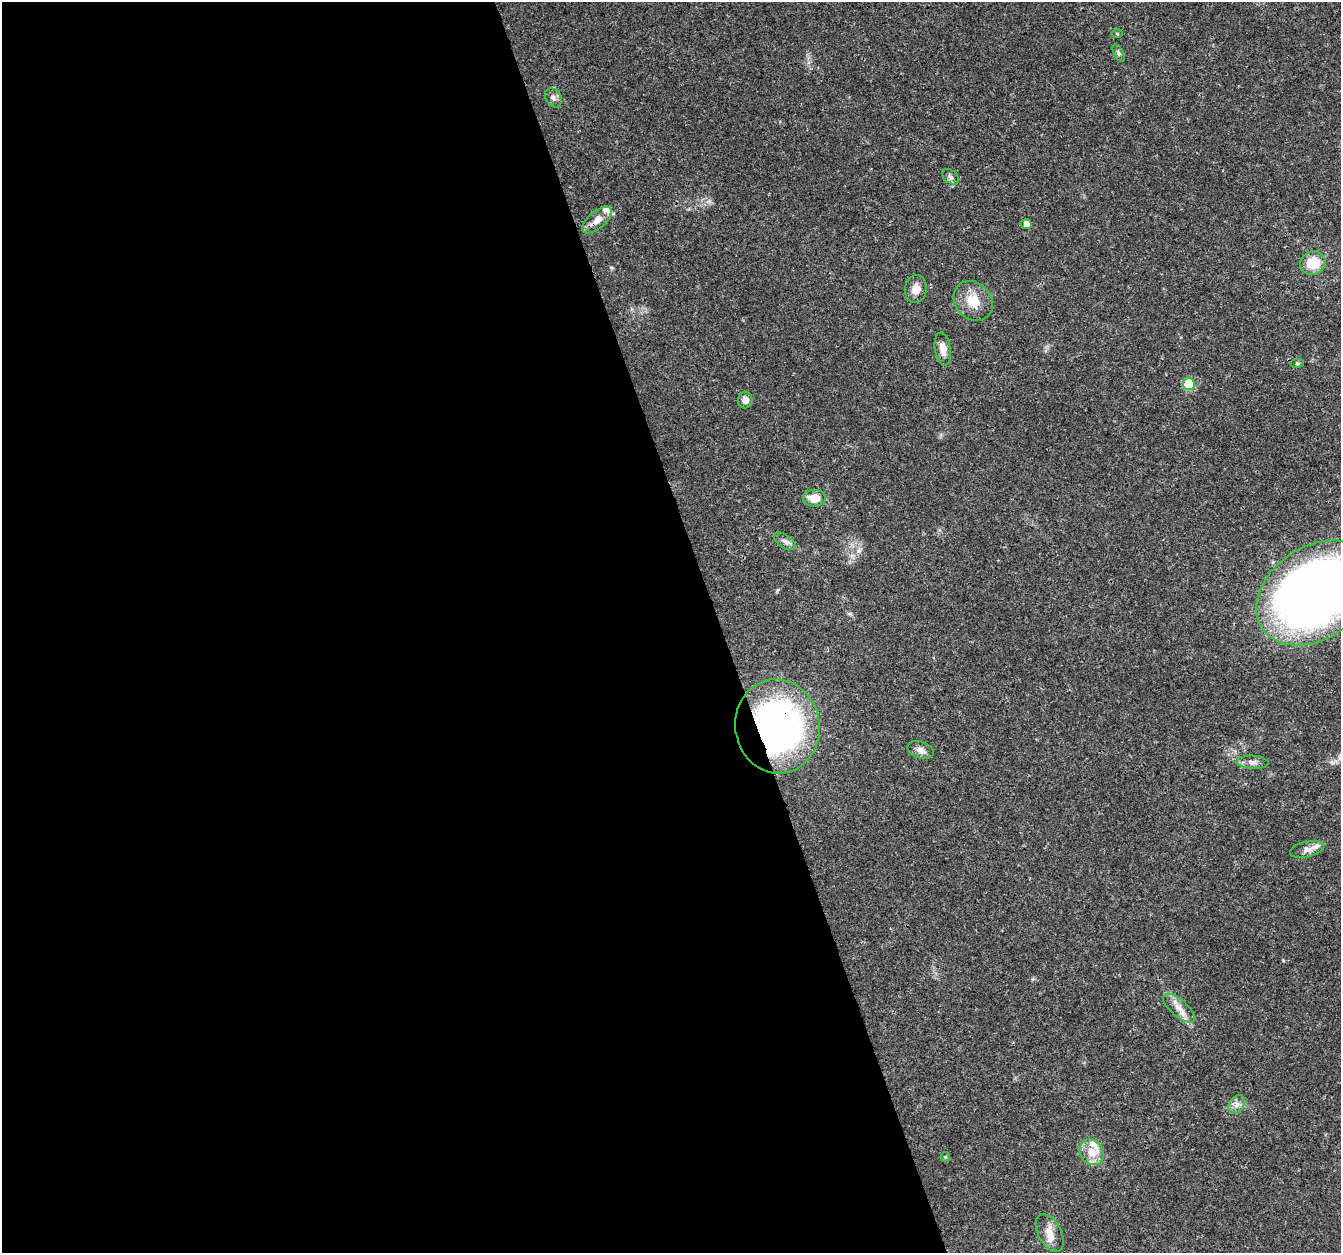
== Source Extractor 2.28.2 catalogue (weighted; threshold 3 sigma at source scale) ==
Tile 9 of 4 x 4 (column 1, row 3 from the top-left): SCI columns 6-1344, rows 1366-2616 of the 5363 x 5184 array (HDU 1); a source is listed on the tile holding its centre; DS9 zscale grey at full resolution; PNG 1343 x 1255 px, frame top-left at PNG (2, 2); each listed source drawn as its Kron ellipse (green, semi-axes under 4 px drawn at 4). Shown black and unused: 54% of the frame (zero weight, under 3 of 4 exposures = <1% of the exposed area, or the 3 px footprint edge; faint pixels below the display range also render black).
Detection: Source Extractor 2.28.2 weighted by HDU 2 'WHT'; one run over the whole footprint, this tile lists its part. Background 0.0269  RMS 0.002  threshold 0.0089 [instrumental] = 3 sigma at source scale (4.5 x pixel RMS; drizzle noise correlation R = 1.50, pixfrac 1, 0.0396/0.0396 arcsec/px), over >= 5 px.
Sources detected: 29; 4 inside a brighter listed object's ellipse — not listed separately; the other 25 listed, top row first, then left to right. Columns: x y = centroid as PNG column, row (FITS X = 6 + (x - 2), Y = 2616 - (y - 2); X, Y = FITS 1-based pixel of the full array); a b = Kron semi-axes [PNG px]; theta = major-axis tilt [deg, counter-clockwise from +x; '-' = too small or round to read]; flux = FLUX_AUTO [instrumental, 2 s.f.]
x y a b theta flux
1117 34 5 3 - 0.19
1119 53 9 4 -63 0.44
553 98 10 7 -58 0.82
950 177 9 6 -39 0.65
597 220 18 8 42 2.1
1026 224 5 5 - 1.2
1313 263 13 11 20 4.6
916 289 14 11 83 2
973 301 21 18 -47 4.3
943 349 16 8 -81 1.9
1297 363 7 3 8 0.26
1189 384 6 6 - 12
745 400 8 7 - 1.1
814 498 11 8 -3 3
785 541 12 6 -34 0.88
1315 593 64 46 34 160
777 726 47 42 -81 70
921 750 13 8 -19 1.2
1252 762 16 6 -3 1.1
1307 849 17 7 13 1.3
1179 1008 20 8 -40 2
1237 1104 10 7 56 1
1091 1152 14 11 -55 2.8
945 1157 5 4 - 0.24
1050 1233 20 11 -62 2.3
Overlapping masked pixels (flux is a lower limit): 2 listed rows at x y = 597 220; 777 726
Isophote crosses this tile's border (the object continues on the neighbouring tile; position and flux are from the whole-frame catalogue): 1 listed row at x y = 1315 593